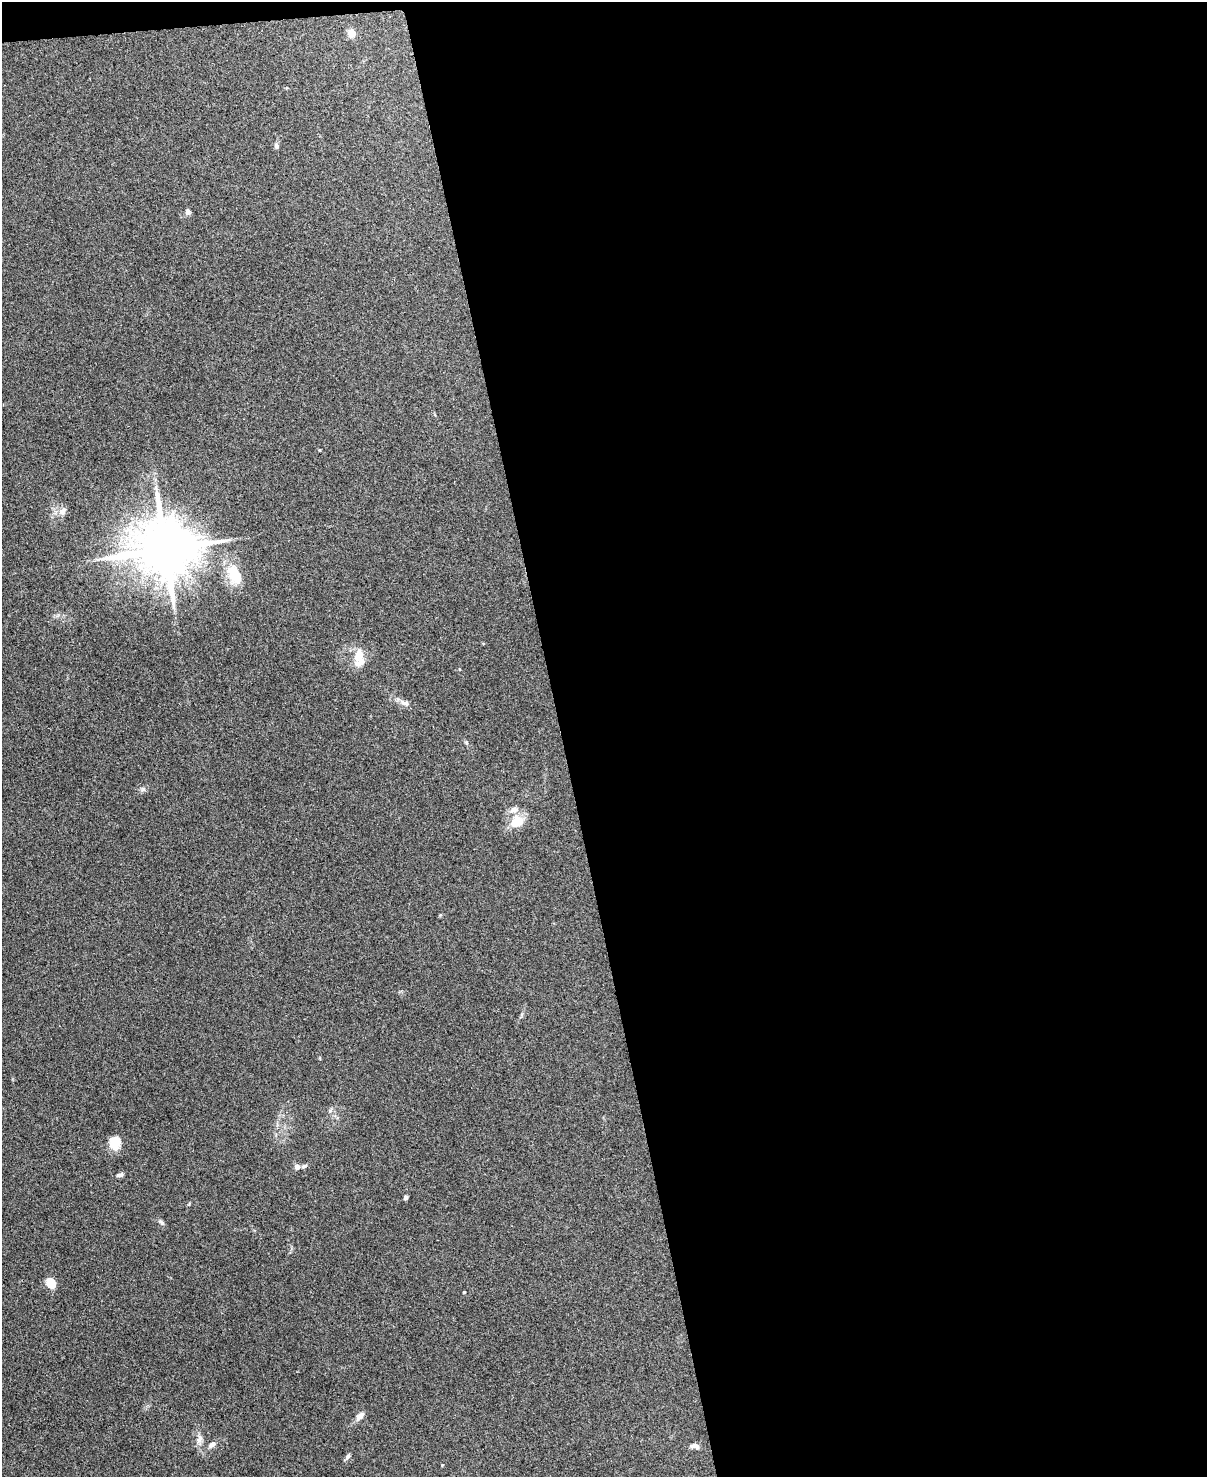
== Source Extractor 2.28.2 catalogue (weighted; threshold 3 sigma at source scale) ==
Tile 4 of 4 x 3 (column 4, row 1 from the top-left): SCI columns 3625-4829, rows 3087-4561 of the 4836 x 4812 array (HDU 1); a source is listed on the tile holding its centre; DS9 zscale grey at full resolution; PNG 1209 x 1479 px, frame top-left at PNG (2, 2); no overlay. Shown black and unused: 54% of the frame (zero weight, under 3 of 4 exposures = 1% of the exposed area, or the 3 px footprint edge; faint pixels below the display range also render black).
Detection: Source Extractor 2.28.2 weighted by HDU 2 'WHT'; one run over the whole footprint, this tile lists its part. Background 0.349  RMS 0.01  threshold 0.045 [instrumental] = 3 sigma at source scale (4.5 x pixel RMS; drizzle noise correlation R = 1.50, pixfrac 1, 0.05/0.05 arcsec/px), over >= 5 px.
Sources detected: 26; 1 inside a brighter listed object's ellipse — not listed separately; the other 25 listed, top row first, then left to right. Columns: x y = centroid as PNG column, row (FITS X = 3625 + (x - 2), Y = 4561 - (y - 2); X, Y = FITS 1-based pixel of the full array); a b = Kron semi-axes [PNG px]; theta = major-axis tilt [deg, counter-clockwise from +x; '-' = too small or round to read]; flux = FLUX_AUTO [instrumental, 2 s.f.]
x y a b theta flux
352 33 5 5 - 25
276 146 7 5 -76 2.5
188 212 8 6 -81 3
63 511 12 8 67 5.1
166 549 18 15 4 7200
235 575 28 17 -61 27
359 654 18 12 68 12
404 703 15 6 -17 5.2
466 743 7 4 -70 1.5
143 789 6 6 - 2.3
514 810 13 7 16 5.3
517 822 13 11 26 21
115 1142 13 11 80 17
304 1166 9 4 18 1.9
297 1167 7 6 - 3.7
120 1175 9 5 14 2.8
406 1197 4 4 - 2.6
161 1222 9 5 -41 2.3
51 1283 11 8 -58 14
464 1292 3 3 - 0.74
359 1416 14 7 43 4.9
200 1438 13 7 71 5.1
212 1444 10 6 38 4.3
694 1446 12 6 -8 4
347 1456 8 5 55 2.3
Unlisted compact peaks at least as high as the median listed source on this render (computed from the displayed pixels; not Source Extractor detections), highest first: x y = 442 1465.